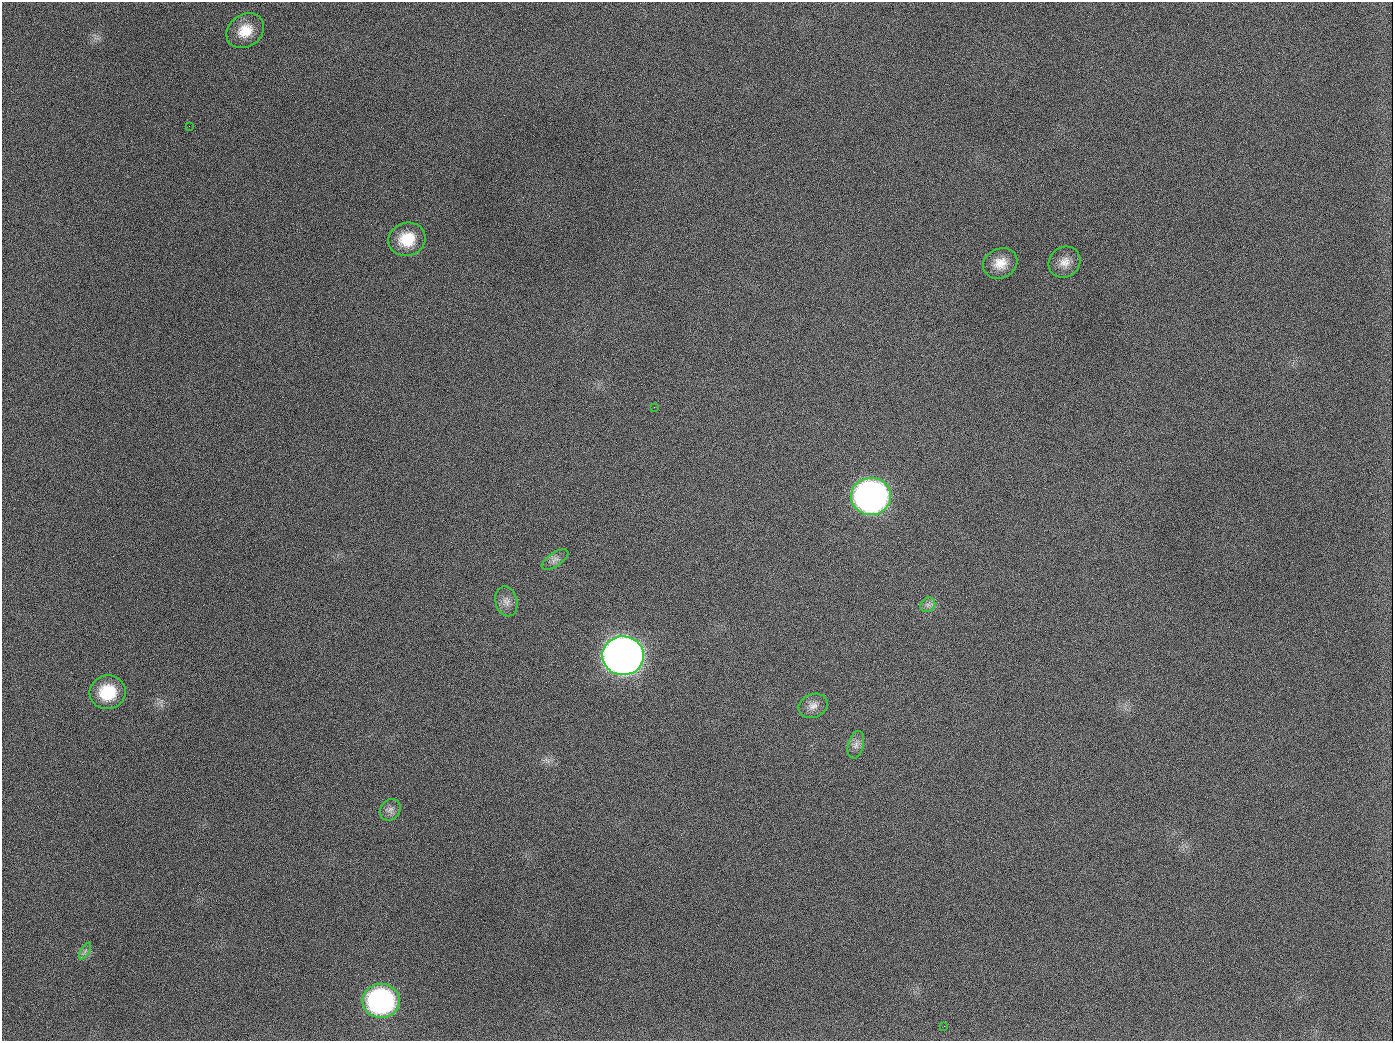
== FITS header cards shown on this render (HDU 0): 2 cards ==
NAXIS1  =                 1391
NAXIS2  =                 1039

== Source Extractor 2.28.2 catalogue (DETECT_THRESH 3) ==
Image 1391 x 1039 px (HDU 0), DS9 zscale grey, 1 PNG px = 1 image px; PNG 1395 x 1043 px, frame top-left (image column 1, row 1039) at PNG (2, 2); each listed source drawn as its Kron ellipse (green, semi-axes under 4 px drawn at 4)
Background 1450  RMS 68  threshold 203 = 3 sigma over >= 5 px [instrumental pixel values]
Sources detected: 18; all 18 listed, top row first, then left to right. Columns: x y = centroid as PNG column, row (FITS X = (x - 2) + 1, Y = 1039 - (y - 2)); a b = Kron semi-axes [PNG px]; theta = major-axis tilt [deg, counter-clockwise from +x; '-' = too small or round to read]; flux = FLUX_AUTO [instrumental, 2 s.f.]
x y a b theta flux
245 31 20 16 34 1.0e+05
189 126 2 2 - 5.9e+03
407 239 19 16 16 1.4e+05
1065 262 16 15 - 5.3e+04
1000 263 17 14 27 7.3e+04
654 407 3 2 - 3.9e+03
871 496 20 18 4 2.4e+06
555 560 15 6 33 2.5e+04
506 601 15 11 -76 3.5e+04
928 605 8 6 44 1.8e+04
623 656 21 19 0 5.4e+06
108 692 18 17 - 1.8e+05
813 706 15 11 22 3.9e+04
856 745 14 8 75 2.8e+04
390 810 11 9 50 2.7e+04
85 951 9 4 59 1.2e+04
381 1001 18 17 - 9.7e+05
944 1026 2 2 - 3.7e+03